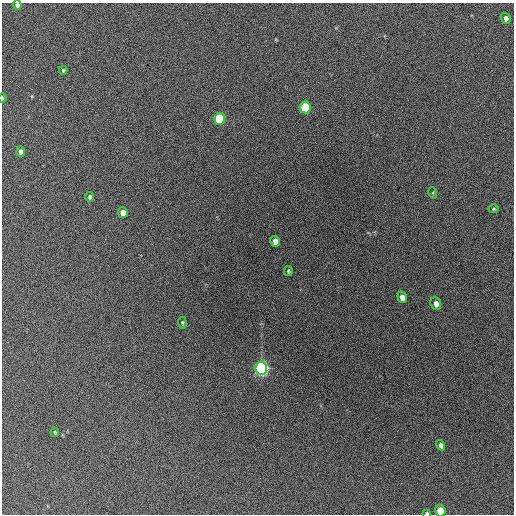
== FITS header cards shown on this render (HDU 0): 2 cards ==
NAXIS1  =                  512 / Axis length
NAXIS2  =                  512 / Axis length

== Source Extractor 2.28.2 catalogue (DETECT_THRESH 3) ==
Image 512 x 512 px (HDU 0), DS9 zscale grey, 1 PNG px = 1 image px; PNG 516 x 516 px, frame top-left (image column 1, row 512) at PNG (2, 3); each listed source drawn as its Kron ellipse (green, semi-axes under 4 px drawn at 4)
Background 1030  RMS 20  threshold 60.5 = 3 sigma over >= 5 px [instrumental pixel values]
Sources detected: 21; all 21 listed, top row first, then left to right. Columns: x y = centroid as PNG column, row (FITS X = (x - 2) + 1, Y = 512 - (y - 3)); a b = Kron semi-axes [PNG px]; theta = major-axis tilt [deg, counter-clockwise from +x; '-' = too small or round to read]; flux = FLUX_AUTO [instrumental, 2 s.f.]
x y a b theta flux
17 5 5 4 - 4600
506 18 5 5 - 5700
63 70 4 3 - 2100
2 98 5 3 - 1300
305 107 6 5 - 100000
219 119 6 5 - 87000
21 152 5 4 - 6100
433 193 6 4 -73 1500
90 197 5 4 - 3000
493 209 5 4 - 2000
123 213 5 4 - 11000
275 241 5 4 - 9700
288 271 5 4 - 2200
402 297 6 4 -69 10000
436 303 6 5 - 7100
182 323 6 4 -83 2100
261 368 7 6 - 580000
55 432 4 3 - 1800
440 445 5 4 - 5100
440 511 6 5 - 31000
427 513 4 3 - 2400
At the frame edge (FLAGS 8, measured only in part): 4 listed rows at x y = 17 5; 2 98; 440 511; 427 513